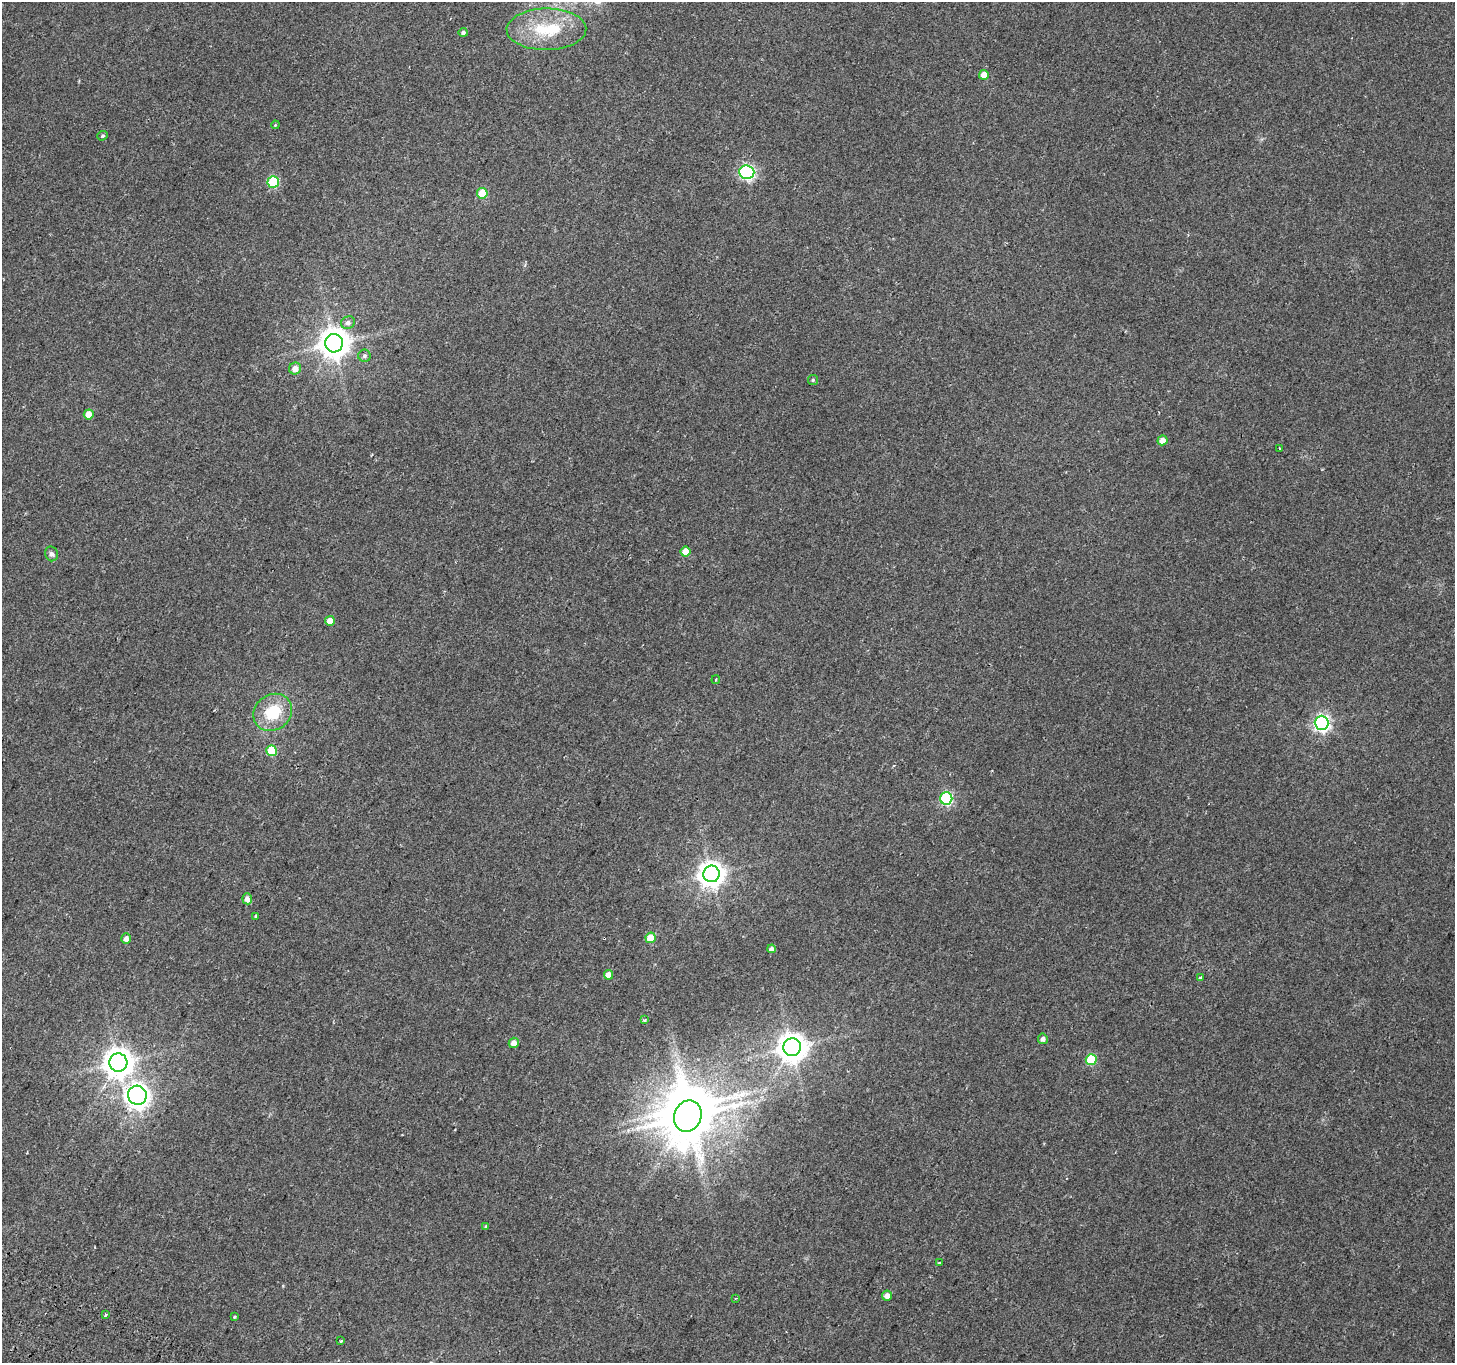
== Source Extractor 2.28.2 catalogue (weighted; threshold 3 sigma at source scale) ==
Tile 7 of 4 x 4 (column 3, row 2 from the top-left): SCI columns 2938-4390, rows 2970-4330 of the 5882 x 6004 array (HDU 1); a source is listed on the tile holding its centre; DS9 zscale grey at full resolution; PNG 1457 x 1365 px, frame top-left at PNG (2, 2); each listed source drawn as its Kron ellipse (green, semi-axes under 4 px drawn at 4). Shown black and unused: <1% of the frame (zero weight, under 2 of 3 exposures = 3% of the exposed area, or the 3 px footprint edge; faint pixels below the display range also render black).
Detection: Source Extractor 2.28.2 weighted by HDU 2 'WHT'; one run over the whole footprint, this tile lists its part. Background 0.0514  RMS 0.0053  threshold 0.0239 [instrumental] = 3 sigma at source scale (4.5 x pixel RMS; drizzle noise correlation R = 1.50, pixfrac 1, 0.0396/0.0396 arcsec/px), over >= 5 px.
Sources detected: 50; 1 inside a brighter object's white glare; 1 cosmic-ray / hot-pixel residue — neither listed nor drawn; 1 inside a brighter listed object's ellipse — not listed separately; the other 47 listed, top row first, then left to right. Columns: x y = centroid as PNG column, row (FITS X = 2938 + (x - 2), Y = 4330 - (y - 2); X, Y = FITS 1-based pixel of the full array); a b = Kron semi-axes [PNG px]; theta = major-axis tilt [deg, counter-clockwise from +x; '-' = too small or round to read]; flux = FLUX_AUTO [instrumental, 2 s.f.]
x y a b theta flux
546 29 40 21 1 26
463 32 4 4 - 1.4
984 75 5 5 - 6.8
275 125 4 3 - 0.43
102 136 5 4 - 0.98
747 172 7 7 - 110
273 182 6 5 - 36
482 193 5 5 - 19
348 323 7 6 - 2
334 343 9 9 - 830
364 356 6 6 - 1.3
295 368 6 6 - 3.8
813 380 5 5 - 0.75
89 414 5 5 - 6.9
1162 440 5 5 - 4.7
1279 448 3 2 - 0.46
685 552 5 5 - 8.5
51 554 7 6 - 1.6
330 621 5 5 - 5.3
716 680 4 3 - 0.65
273 712 20 17 37 20
1322 723 7 7 - 160
272 751 5 5 - 20
946 798 6 6 - 64
711 874 8 8 - 530
247 899 5 4 - 2.9
256 916 4 3 - 1.1
651 938 5 5 - 12
126 939 5 5 - 3.1
772 949 4 4 - 2.2
609 975 5 4 - 5.6
1201 978 4 3 - 0.88
645 1020 4 3 - 0.85
1043 1039 5 5 - 2.1
514 1043 5 5 - 3.4
792 1047 9 9 - 750
1091 1060 5 5 - 26
118 1062 9 9 - 710
137 1095 10 9 - 330
688 1116 16 13 67 2200
486 1227 4 3 - 1.3
939 1262 3 2 - 0.45
887 1296 5 5 - 3.8
735 1298 3 3 - 0.83
105 1315 3 2 - 0.9
234 1317 3 3 - 1.5
341 1341 3 3 - 1.2